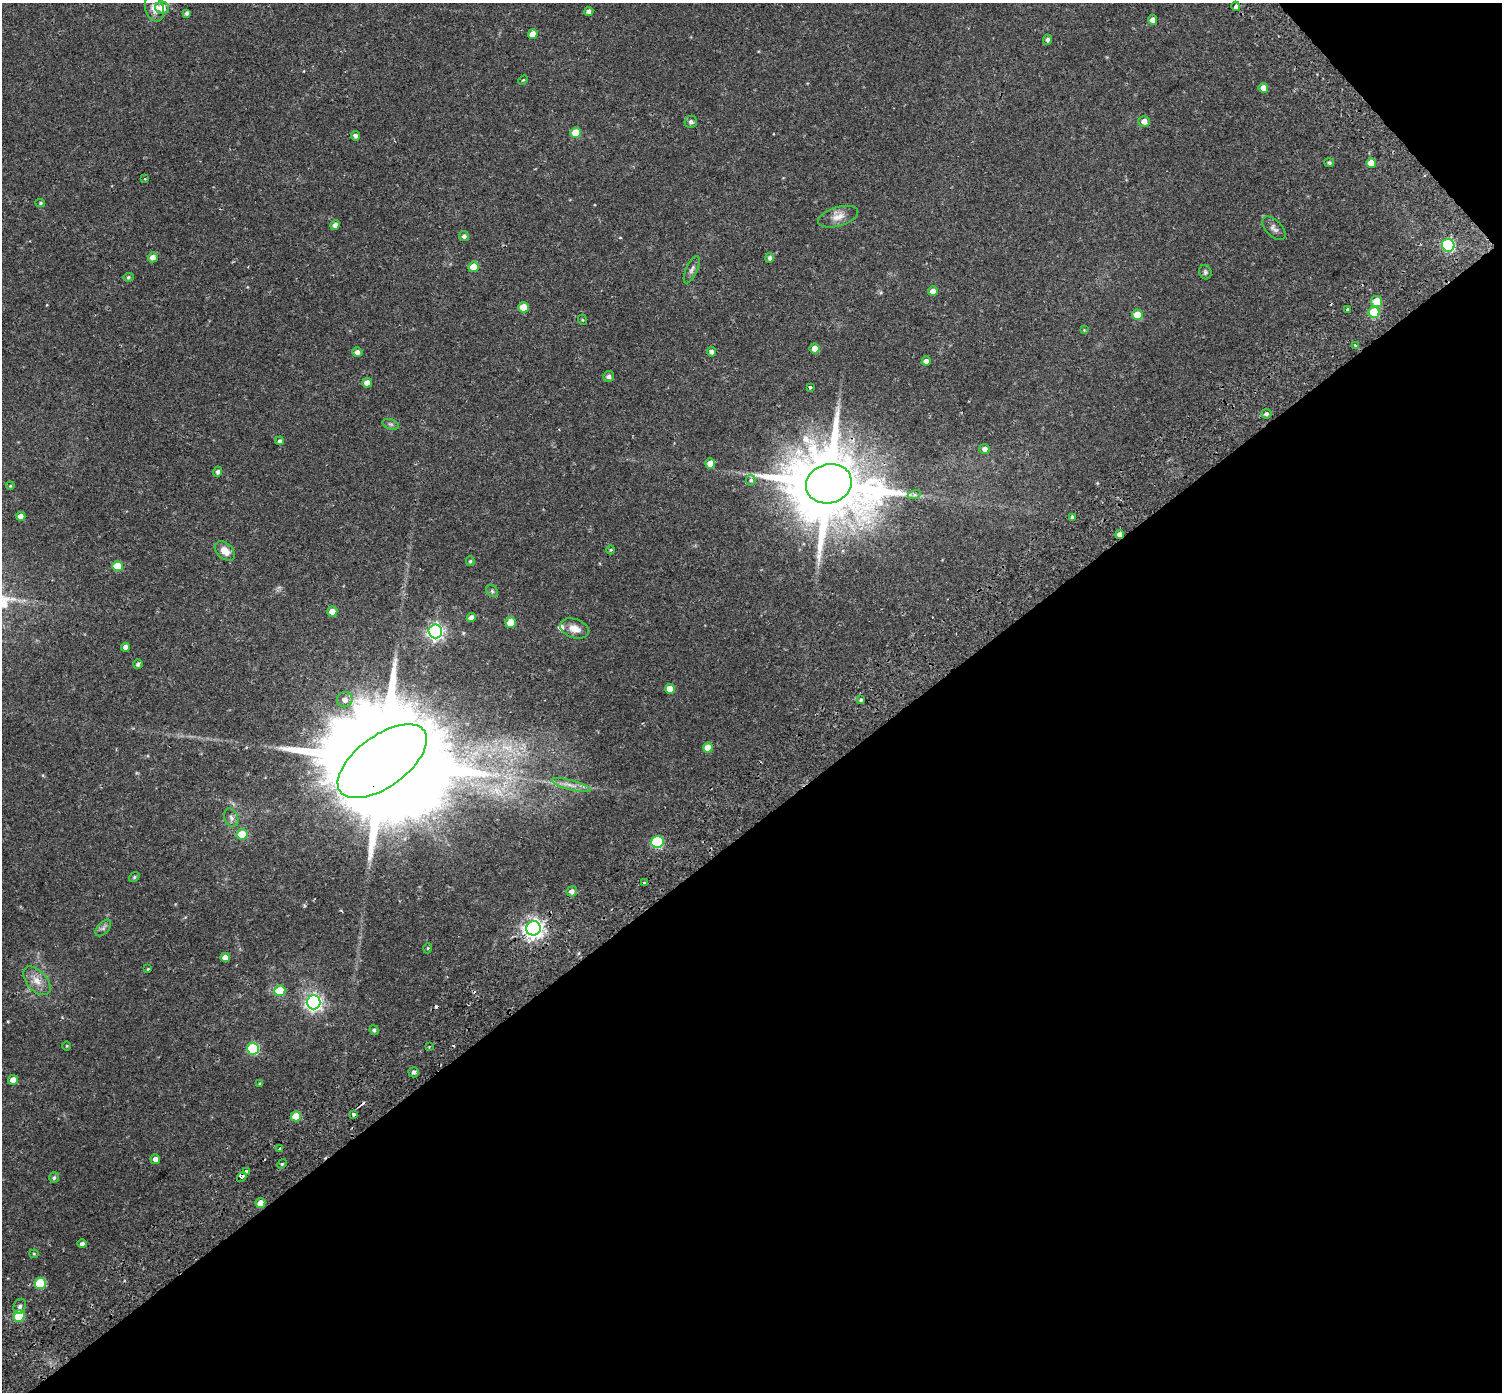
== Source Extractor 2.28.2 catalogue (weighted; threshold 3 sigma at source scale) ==
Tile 12 of 4 x 4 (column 4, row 3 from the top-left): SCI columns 4568-6067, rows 1631-3020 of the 6143 x 6102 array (HDU 1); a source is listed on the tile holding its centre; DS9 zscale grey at full resolution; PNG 1504 x 1394 px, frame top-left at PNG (2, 3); each listed source drawn as its Kron ellipse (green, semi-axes under 4 px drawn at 4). Shown black and unused: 42% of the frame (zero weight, under 2 of 3 exposures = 5% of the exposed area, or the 3 px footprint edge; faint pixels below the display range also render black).
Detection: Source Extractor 2.28.2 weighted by HDU 2 'WHT'; one run over the whole footprint, this tile lists its part. Background 0.0598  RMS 0.0046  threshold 0.0206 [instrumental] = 3 sigma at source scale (4.5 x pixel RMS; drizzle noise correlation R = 1.50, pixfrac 1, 0.0396/0.0396 arcsec/px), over >= 5 px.
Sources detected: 117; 5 cosmic-ray / hot-pixel residue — neither listed nor drawn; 1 inside a brighter listed object's ellipse — not listed separately; the other 111 listed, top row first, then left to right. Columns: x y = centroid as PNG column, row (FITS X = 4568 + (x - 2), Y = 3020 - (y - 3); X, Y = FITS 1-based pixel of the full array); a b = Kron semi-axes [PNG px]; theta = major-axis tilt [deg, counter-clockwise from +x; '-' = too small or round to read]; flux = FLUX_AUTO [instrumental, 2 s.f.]
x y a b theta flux
1236 6 4 3 - 4
154 8 14 9 -73 3
162 8 7 6 - 5.8
589 11 4 4 - 1.7
187 13 4 4 - 1
1153 20 5 4 - 2.5
533 34 5 4 - 4.2
1047 40 5 4 - 1
523 80 5 3 - 0.4
1263 88 5 4 - 3.5
1144 121 5 5 - 3
691 122 6 6 - 1.3
576 133 5 5 - 8.9
355 136 5 4 - 1.1
1329 163 5 4 - 0.8
1371 163 5 5 - 5.1
145 179 4 4 - 0.41
40 203 5 4 - 0.53
838 217 20 9 17 4
335 225 5 4 - 1.9
1274 228 14 8 -45 1.8
464 236 5 5 - 1.2
1448 245 6 6 - 48
153 257 5 5 - 2.9
770 258 5 4 - 1.1
473 267 5 5 - 4.8
692 270 15 5 66 1.6
1205 272 7 6 - 0.82
128 277 5 4 - 0.62
933 291 5 4 - 2.4
1376 302 5 5 - 7.1
523 307 5 5 - 6.9
1347 309 3 3 - 1.3
1374 312 5 5 - 18
1137 315 5 5 - 6.9
583 320 5 3 - 0.34
1084 330 4 4 - 0.34
1355 346 3 3 - 1.4
815 348 5 5 - 3.3
357 352 5 4 - 1.8
711 352 5 4 - 1.4
926 361 4 4 - 1.9
609 376 5 5 - 1.2
367 383 5 4 - 3.3
810 387 3 3 - 0.67
1266 414 5 5 - 1
391 424 8 5 -18 0.89
280 441 4 3 - 1.7
985 449 5 5 - 1.8
710 463 5 5 - 3.7
218 472 5 4 - 1.1
751 480 5 5 - 0.85
829 484 23 19 16 5700
10 486 4 3 - 0.36
914 495 7 4 18 0.88
21 516 4 4 - 3.4
1072 517 4 3 - 2.4
1120 534 4 4 - 2.5
611 550 4 4 - 0.41
225 551 12 8 -43 4.1
470 561 5 4 - 0.58
117 566 5 5 - 9.1
492 591 6 5 - 0.71
332 611 5 5 - 3.8
471 618 5 4 - 2.2
510 622 5 5 - 7.8
575 628 15 9 -19 3.9
435 631 7 6 - 130
125 647 4 4 - 2.1
138 664 5 4 - 1
670 689 5 5 - 5
345 700 8 7 - 2.6
861 700 4 4 - 0.65
708 748 5 5 - 6.2
382 761 52 25 36 21000
571 785 20 5 -15 3.1
231 818 10 6 -66 1.5
242 834 5 5 - 9.4
657 842 6 6 - 32
134 877 6 4 39 0.58
645 883 3 3 - 2.5
572 891 5 5 - 2
103 928 10 5 48 1.2
533 928 7 7 - 230
428 948 5 3 - 0.37
225 957 4 4 - 3.3
148 969 4 3 - 0.41
37 981 17 10 -47 4.5
280 991 5 5 - 14
314 1002 7 7 - 150
374 1030 5 4 - 0.82
67 1046 4 3 - 0.34
429 1046 3 3 - 0.56
253 1049 6 6 - 32
414 1072 5 5 - 1.3
13 1080 5 5 - 3.4
260 1084 4 3 - 0.52
353 1114 3 3 - 1.5
296 1116 5 5 - 8
280 1149 3 3 - 2
155 1159 5 5 - 1.9
282 1164 5 4 - 0.55
247 1171 4 3 - 0.65
242 1177 5 4 - 5.9
54 1178 5 5 - 0.82
260 1203 5 5 - 3.8
82 1244 5 4 - 1.2
34 1254 4 4 - 0.42
40 1283 5 5 - 19
20 1306 8 6 64 1.4
19 1316 5 5 - 18
Overlapping masked pixels (flux is a lower limit): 4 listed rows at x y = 829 484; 1120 534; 382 761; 242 1177